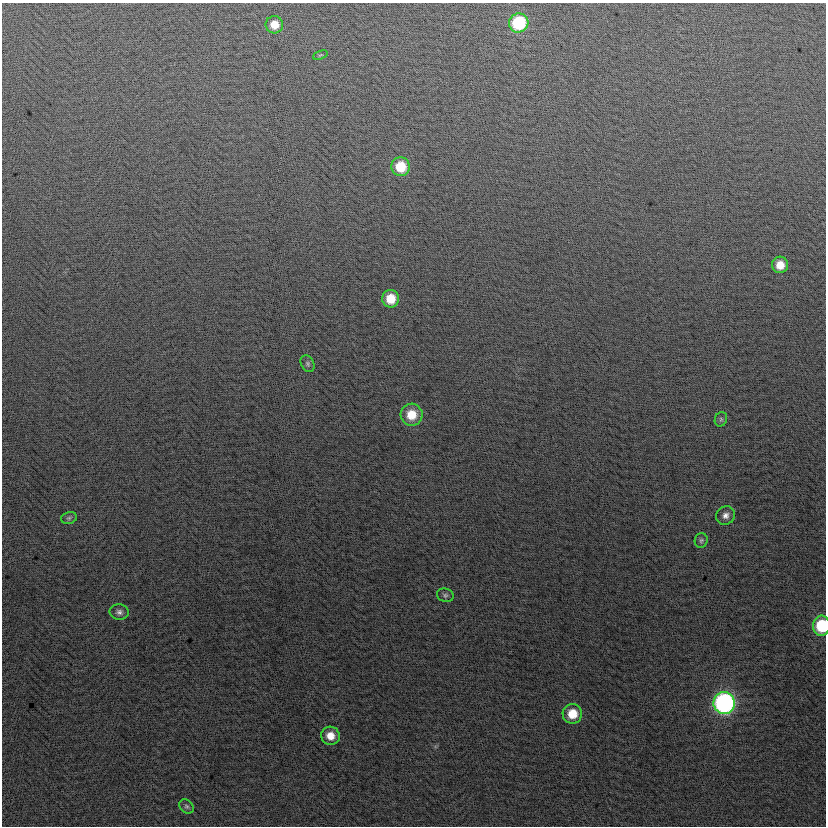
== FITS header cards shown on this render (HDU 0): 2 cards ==
NAXIS1  =                  824
NAXIS2  =                  824

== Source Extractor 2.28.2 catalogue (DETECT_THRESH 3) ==
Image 824 x 824 px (HDU 0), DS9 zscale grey, 1 PNG px = 1 image px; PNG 828 x 828 px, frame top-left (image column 1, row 824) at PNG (2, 3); each listed source drawn as its Kron ellipse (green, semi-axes under 4 px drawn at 4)
Background 1.38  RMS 13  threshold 40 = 3 sigma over >= 5 px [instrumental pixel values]
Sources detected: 19; all 19 listed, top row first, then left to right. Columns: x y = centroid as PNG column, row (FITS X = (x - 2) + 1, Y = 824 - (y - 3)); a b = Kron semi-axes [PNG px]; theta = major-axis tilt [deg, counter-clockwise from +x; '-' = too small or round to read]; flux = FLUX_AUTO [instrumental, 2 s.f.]
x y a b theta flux
519 23 10 9 - 61000
274 25 9 9 - 12000
320 55 8 4 22 1400
401 167 9 9 - 26000
780 265 8 8 - 12000
391 299 9 8 - 19000
308 364 9 6 -60 2400
412 415 11 11 - 19000
721 419 7 6 - 2000
726 515 10 9 - 5300
69 518 8 5 15 1900
701 540 7 6 - 2200
445 595 8 6 -17 2300
119 612 10 7 -3 3800
822 626 10 8 87 44000
724 703 11 10 - 280000
572 714 10 9 - 19000
330 736 9 9 - 12000
187 806 8 6 -44 2300
At the frame edge (FLAGS 8, measured only in part): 1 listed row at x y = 822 626